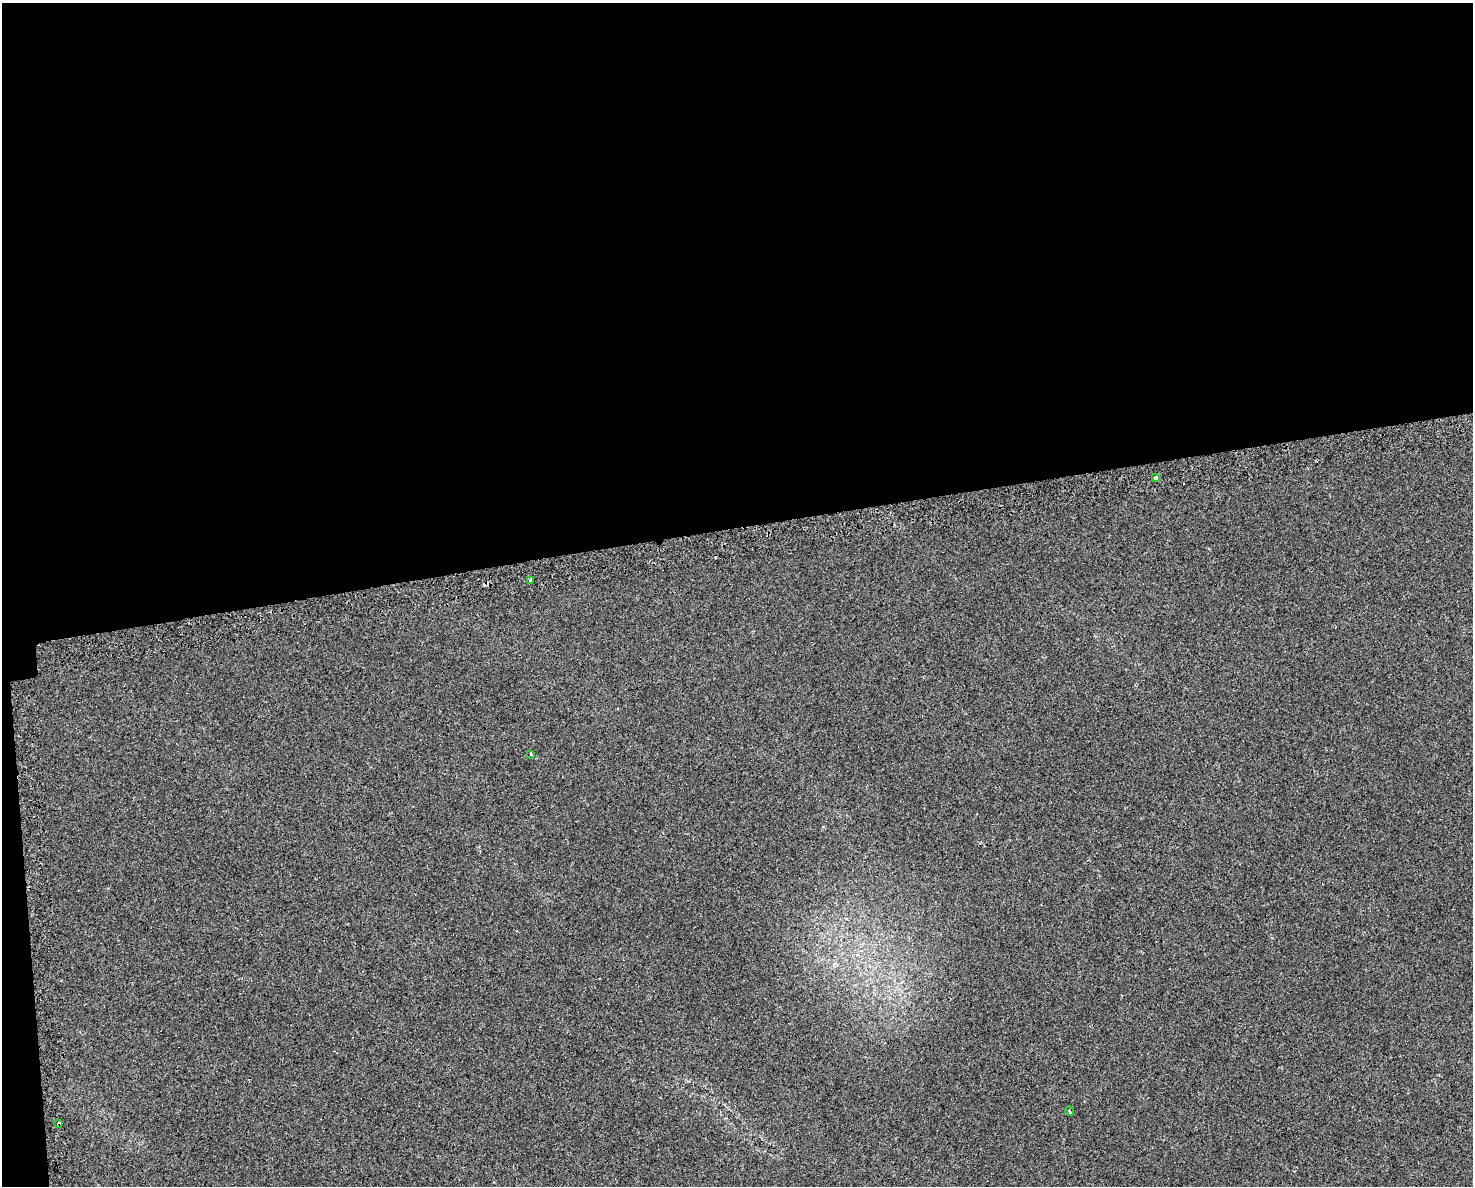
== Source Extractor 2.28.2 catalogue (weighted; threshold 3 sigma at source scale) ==
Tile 1 of 3 x 4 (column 1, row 1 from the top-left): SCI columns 94-1564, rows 3589-4772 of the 4556 x 4811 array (HDU 1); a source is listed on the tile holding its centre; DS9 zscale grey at full resolution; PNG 1475 x 1188 px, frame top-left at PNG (2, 3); each listed source drawn as its Kron ellipse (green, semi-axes under 4 px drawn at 4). Shown black and unused: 45% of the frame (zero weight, under 2 of 3 exposures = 3% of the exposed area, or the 3 px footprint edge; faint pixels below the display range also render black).
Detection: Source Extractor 2.28.2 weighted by HDU 2 'WHT'; one run over the whole footprint, this tile lists its part. Background 0.0393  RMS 0.0057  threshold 0.0257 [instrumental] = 3 sigma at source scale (4.5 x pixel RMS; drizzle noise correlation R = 1.50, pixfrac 1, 0.0396/0.0396 arcsec/px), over >= 5 px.
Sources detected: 7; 2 cosmic-ray / hot-pixel residue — neither listed nor drawn; the other 5 listed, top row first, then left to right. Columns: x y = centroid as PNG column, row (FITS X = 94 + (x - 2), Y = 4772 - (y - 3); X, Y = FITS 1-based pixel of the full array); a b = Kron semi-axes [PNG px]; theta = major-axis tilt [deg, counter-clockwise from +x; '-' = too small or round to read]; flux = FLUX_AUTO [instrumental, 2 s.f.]
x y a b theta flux
1156 478 4 3 - 2.2
531 580 4 3 - 4.5
531 754 3 2 - 1.1
1070 1111 5 3 - 0.49
59 1123 3 3 - 4.8
Overlapping masked pixels (flux is a lower limit): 1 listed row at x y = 59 1123